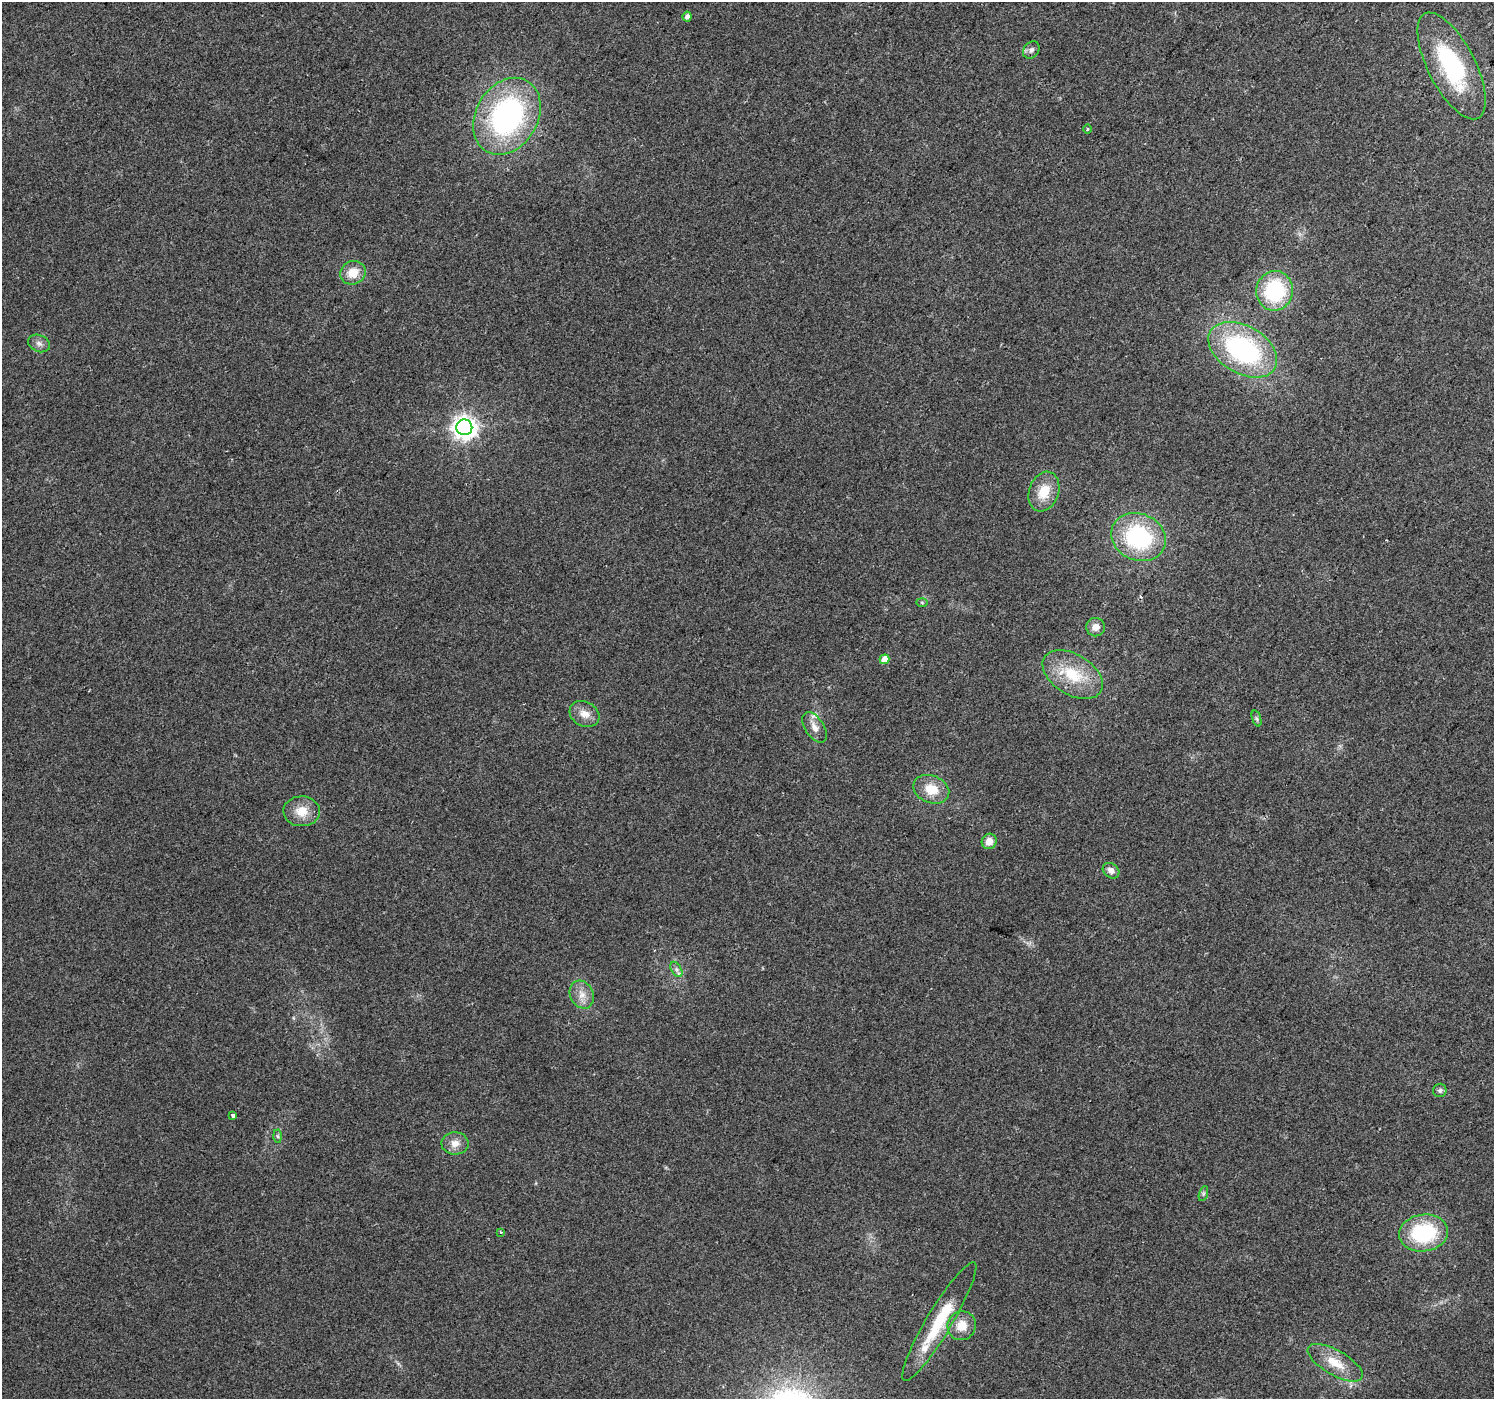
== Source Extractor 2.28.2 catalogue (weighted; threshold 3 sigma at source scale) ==
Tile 10 of 4 x 4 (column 2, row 3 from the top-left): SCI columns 1493-2984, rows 1576-2972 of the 5973 x 6011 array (HDU 1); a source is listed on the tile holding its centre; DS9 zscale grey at full resolution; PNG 1496 x 1401 px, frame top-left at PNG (2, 2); each listed source drawn as its Kron ellipse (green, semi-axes under 4 px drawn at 4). Shown black and unused: <1% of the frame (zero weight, under 2 of 3 exposures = <1% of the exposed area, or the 3 px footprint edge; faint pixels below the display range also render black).
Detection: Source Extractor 2.28.2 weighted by HDU 2 'WHT'; one run over the whole footprint, this tile lists its part. Background 0.0862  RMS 0.0092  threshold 0.0414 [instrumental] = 3 sigma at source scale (4.5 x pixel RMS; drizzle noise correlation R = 1.50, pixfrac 1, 0.0396/0.0396 arcsec/px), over >= 5 px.
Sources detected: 36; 1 inside a brighter listed object's ellipse — not listed separately; the other 35 listed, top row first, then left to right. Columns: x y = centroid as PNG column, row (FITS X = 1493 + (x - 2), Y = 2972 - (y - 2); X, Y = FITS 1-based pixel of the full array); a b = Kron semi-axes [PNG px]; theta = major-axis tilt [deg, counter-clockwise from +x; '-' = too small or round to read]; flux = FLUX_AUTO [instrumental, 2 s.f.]
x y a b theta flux
687 16 5 4 - 4.3
1031 50 9 7 50 3.4
1452 66 59 23 -63 97
507 116 41 31 59 190
1087 129 5 3 - 0.95
353 273 13 11 26 16
1275 291 20 18 80 79
39 343 11 8 -24 4.2
1243 350 37 24 -30 150
464 427 8 8 - 740
1044 492 20 15 71 21
1138 537 28 23 -24 100
922 602 6 4 -2 1.1
1095 627 9 9 - 7
884 659 5 4 - 12
1073 674 33 20 -31 40
584 714 15 12 -28 9.8
1257 719 8 3 -71 1.6
815 727 17 9 -57 8.3
931 789 18 13 -22 18
302 811 18 15 -2 16
989 841 8 7 - 8.9
1111 871 9 7 -37 5.7
676 969 8 5 -59 2.8
582 995 14 11 -63 9.8
1440 1090 7 6 - 2.7
233 1115 4 3 - 3
278 1136 6 4 -88 1.5
455 1143 13 11 -2 8.5
1203 1194 8 3 71 1.5
501 1232 3 2 - 1.6
1424 1233 25 18 7 72
939 1321 69 12 59 51
962 1326 15 14 - 15
1335 1363 31 12 -30 21